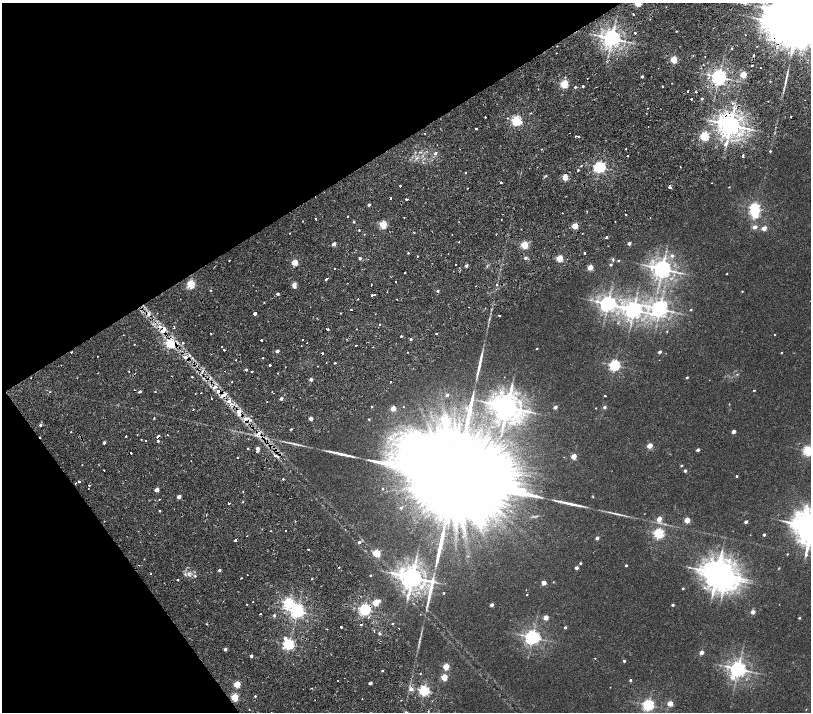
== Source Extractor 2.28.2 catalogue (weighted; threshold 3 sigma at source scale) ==
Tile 5 of 4 x 4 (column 1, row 2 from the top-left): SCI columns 1-1618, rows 3175-4593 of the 6477 x 6411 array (HDU 1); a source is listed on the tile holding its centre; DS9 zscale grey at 2 x 2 block average (1 PNG px = mean of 2 x 2 image px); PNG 813 x 714 px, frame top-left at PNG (2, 3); no overlay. Shown black and unused: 28% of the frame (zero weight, under 2 of 4 exposures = <1% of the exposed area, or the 3 px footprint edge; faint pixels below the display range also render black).
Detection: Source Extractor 2.28.2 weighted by HDU 2 'WHT'; one run over the whole footprint, this tile lists its part. Background 0.00651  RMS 0.0027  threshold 0.0123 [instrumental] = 3 sigma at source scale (4.5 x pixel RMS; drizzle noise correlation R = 1.50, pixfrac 1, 0.0396/0.0396 arcsec/px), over >= 5 px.
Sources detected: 356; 2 too faint to see at this stretch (2 x 2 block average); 6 inside a brighter object's white glare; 16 cosmic-ray / hot-pixel residue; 5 long thin detections or spike segments (spike, bleed or trail) — not listed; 7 inside a brighter listed object's ellipse — not listed separately; the other 320 listed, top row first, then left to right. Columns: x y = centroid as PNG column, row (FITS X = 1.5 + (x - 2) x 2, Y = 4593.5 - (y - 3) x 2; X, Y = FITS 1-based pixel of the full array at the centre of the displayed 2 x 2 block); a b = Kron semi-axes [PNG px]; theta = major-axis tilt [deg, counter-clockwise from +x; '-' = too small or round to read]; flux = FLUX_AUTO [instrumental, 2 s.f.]
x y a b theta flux
666 7 2 2 - 0.3
633 14 2 2 - 0.65
800 15 23 12 30 17000
676 31 2 2 - 0.47
635 33 2 2 - 1.1
601 36 6 4 -31 2.4
612 38 4 4 - 430
731 49 2 2 - 0.35
556 53 2 2 - 0.24
754 55 2 2 - 6.7
705 56 2 2 - 0.2
674 60 3 3 - 23
752 65 2 2 - 1.9
760 68 2 2 - 0.51
743 75 3 2 - 17
642 76 2 2 - 1.8
719 77 4 4 - 250
564 84 3 3 - 41
583 86 2 2 - 1.4
662 86 2 2 - 1.5
575 87 3 2 - 0.94
688 91 2 2 - 1
696 92 2 2 - 3
691 99 2 2 - 18
702 99 2 2 - 1.1
733 103 2 2 - 1.1
647 108 2 2 - 0.34
530 113 3 2 - 0.5
485 117 2 2 - 0.74
791 117 2 2 - 0.35
507 118 2 2 - 0.45
516 121 3 3 - 77
730 125 5 5 - 700
648 126 2 2 - 0.41
476 129 2 2 - 1.6
425 133 2 2 - 0.21
576 136 2 2 - 1.2
578 136 2 2 - 3.5
704 136 3 3 - 54
726 143 9 4 66 2.9
542 149 3 2 - 0.51
626 149 2 2 - 0.36
770 151 2 2 - 0.67
435 153 5 3 - 1.1
743 156 2 2 - 4.5
581 165 2 2 - 0.49
680 166 2 2 - 0.26
600 167 3 3 - 120
578 170 2 2 - 3.1
465 173 2 2 - 1.5
546 176 3 3 - 0.5
565 178 3 3 - 15
501 182 2 2 - 3.8
712 183 2 2 - 0.22
669 185 3 2 - 0.42
400 186 2 2 - 1.2
670 187 2 2 - 3
729 187 2 2 - 0.29
467 188 2 2 - 0.41
406 199 2 2 - 2.8
369 205 2 2 - 1.7
755 208 3 3 - 85
587 211 2 2 - 0.39
502 214 2 2 - 0.53
626 214 2 2 - 1.7
348 216 2 2 - 0.76
404 218 2 2 - 0.28
650 218 2 2 - 0.28
316 219 2 2 - 1
501 219 2 2 - 0.45
354 222 2 2 - 1
383 225 3 3 - 29
575 226 3 2 - 16
755 227 3 3 - 3.6
764 228 3 2 - 7.1
359 230 2 2 - 0.68
582 233 2 2 - 0.34
364 234 2 2 - 0.28
452 234 2 2 - 0.72
496 234 2 2 - 0.43
607 237 2 2 - 1.3
459 242 2 2 - 1.7
629 243 2 2 - 3
333 244 2 2 - 3.7
524 245 3 3 - 29
408 253 2 2 - 0.54
585 253 2 2 - 1
417 256 2 2 - 2
672 256 3 3 - 1.6
360 258 2 2 - 2
526 258 3 2 - 2.1
560 258 3 2 - 22
229 260 2 2 - 0.39
613 260 5 3 - 0.63
618 260 3 2 - 0.66
295 262 3 2 - 18
455 264 2 2 - 1.6
611 265 2 2 - 1.3
466 266 2 2 - 2.2
590 267 3 2 - 14
335 269 2 2 - 0.9
662 269 5 4 - 440
405 273 2 2 - 0.71
727 274 2 2 - 0.35
326 279 3 2 - 3
396 282 2 2 - 0.71
191 284 3 3 - 40
294 284 6 5 - 1.6
496 285 2 2 - 0.8
476 286 2 2 - 0.28
211 290 2 2 - 0.43
437 291 2 2 - 1.2
742 291 2 2 - 0.35
278 294 2 2 - 1.6
372 295 2 2 - 2.7
375 295 2 2 - 1.4
358 299 2 2 - 0.31
397 299 2 2 - 0.36
608 304 5 4 - 310
469 307 2 2 - 0.27
351 309 2 2 - 2.4
660 309 6 4 36 310
691 309 2 2 - 0.53
634 310 5 4 - 360
255 313 2 2 - 150
149 314 5 4 - 1.8
499 315 3 2 - 0.41
317 318 3 2 - 0.31
379 324 2 2 - 1.4
160 326 5 4 - 2
174 327 3 2 - 0.98
327 329 2 2 - 3.6
356 329 2 2 - 0.21
163 331 9 5 33 3.3
667 331 3 2 - 0.32
436 333 2 2 - 2.4
211 334 2 2 - 0.39
775 334 2 2 - 0.36
401 336 2 2 - 0.99
411 339 2 2 - 1.1
261 340 2 2 - 3.4
302 340 2 2 - 2.3
183 343 2 2 - 1.5
134 344 2 2 - 0.46
170 344 3 3 - 51
356 345 2 2 - 1.5
221 346 2 2 - 0.37
301 346 2 2 - 0.29
537 348 2 2 - 0.75
224 350 2 2 - 1.8
277 351 2 2 - 2.8
407 352 2 2 - 0.28
659 352 2 2 - 3
322 353 2 2 - 3.2
781 353 2 2 - 0.47
97 356 2 2 - 0.52
185 357 5 5 - 1.9
263 358 2 2 - 0.38
236 360 2 2 - 0.27
326 362 2 2 - 0.28
335 363 2 2 - 1.4
270 365 2 2 - 9.9
615 365 3 3 - 100
318 366 2 2 - 0.3
246 369 3 3 - 0.97
129 371 2 2 - 0.31
252 372 2 2 - 1.9
278 373 2 2 - 0.32
737 374 4 2 - 0.36
192 377 2 2 - 0.35
687 377 2 2 - 0.92
31 378 2 2 - 0.21
311 379 2 2 - 2.9
390 382 2 2 - 0.41
215 387 6 4 37 2.2
754 390 2 2 - 0.6
140 391 2 2 - 1.6
155 391 2 2 - 0.36
218 391 5 5 - 2.3
50 392 2 2 - 0.25
201 393 2 2 - 0.29
223 395 10 3 33 2.5
447 395 2 2 - 2.2
605 396 2 2 - 0.59
211 398 2 2 - 4.4
281 399 2 2 - 2.5
229 401 5 4 - 2
372 406 3 2 - 0.4
403 406 2 2 - 0.24
507 407 7 7 - 960
555 407 2 2 - 3.9
604 407 3 2 - 1.7
596 408 2 2 - 0.29
193 409 2 2 - 0.43
393 409 3 2 - 9.3
239 411 6 4 -2 2.4
154 418 2 2 - 0.59
246 419 10 4 15 2.7
311 419 2 2 - 4.2
369 419 2 2 - 0.56
446 421 3 3 - 26
40 425 3 3 - 1.3
291 429 3 2 - 0.62
71 432 2 2 - 0.46
733 432 2 2 - 4
258 433 6 4 30 2.4
168 435 2 2 - 0.68
158 436 2 2 - 13
401 438 19 12 29 17
146 441 2 2 - 1.5
104 443 2 2 - 1.5
650 446 3 2 - 11
248 448 2 2 - 0.44
257 448 2 2 - 3.3
698 450 2 2 - 2.6
257 451 2 2 - 17
808 451 3 3 - 77
131 453 2 2 - 2.1
389 453 5 5 - 2.1
275 455 2 2 - 2.1
574 457 3 3 - 12
237 458 2 2 - 0.58
82 464 2 2 - 0.31
681 465 3 2 - 0.88
104 470 2 2 - 0.52
685 471 2 2 - 1.9
458 476 63 15 31 71000
737 476 2 2 - 0.74
283 479 2 2 - 0.58
79 481 2 2 - 9.5
89 485 2 2 - 1.3
383 489 2 2 - 0.47
157 490 2 2 - 5.4
179 497 2 2 - 5.3
159 499 2 2 - 0.37
243 502 2 2 - 0.32
229 503 2 2 - 2.5
401 508 3 2 - 0.85
160 511 2 2 - 0.65
618 514 7 3 -13 1.2
206 515 2 2 - 0.37
659 519 3 3 - 8
687 520 3 2 - 13
746 522 2 2 - 2.5
286 531 2 2 - 1
659 533 3 3 - 81
764 535 2 2 - 1.6
247 536 2 2 - 0.38
597 538 2 2 - 2.6
235 540 2 2 - 1.4
359 542 3 3 - 1.6
308 549 2 2 - 1.3
377 553 3 3 - 28
787 554 2 2 - 0.35
580 563 2 2 - 0.87
626 565 2 2 - 0.83
689 567 5 2 - 0.61
576 568 2 2 - 2.8
219 570 2 2 - 1.7
151 573 2 2 - 0.58
717 573 7 6 - 930
185 574 3 2 - 0.58
247 575 2 2 - 0.54
370 575 2 2 - 0.48
195 576 3 3 - 0.58
412 577 9 6 -34 700
241 578 2 2 - 0.51
177 580 2 2 - 1.8
553 582 3 2 - 0.29
544 583 3 3 - 6.6
683 588 2 2 - 0.56
526 590 2 2 - 0.18
444 593 2 2 - 0.57
527 595 2 2 - 0.4
253 602 2 2 - 0.43
289 603 3 3 - 84
375 603 4 3 - 18
246 604 2 2 - 0.78
492 605 2 2 - 3.7
673 605 2 2 - 1.7
365 609 3 3 - 130
297 611 4 3 - 180
753 612 2 2 - 5.6
260 614 2 2 - 1
274 615 3 3 - 0.69
546 617 3 2 - 8.3
799 618 2 2 - 0.94
392 624 2 2 - 0.62
341 627 2 2 - 3
565 627 2 2 - 1.2
398 628 2 2 - 0.23
374 631 2 2 - 0.35
379 633 3 2 - 1.6
533 637 4 4 - 210
285 638 4 3 - 1.5
419 642 6 2 69 0.83
289 644 3 3 - 100
225 649 2 2 - 2.4
701 653 2 2 - 5.9
251 656 2 2 - 2.1
595 658 2 2 - 0.28
624 661 2 2 - 1.2
446 667 3 3 - 16
738 669 4 4 - 300
382 671 2 2 - 0.9
420 673 2 2 - 0.51
444 677 3 3 - 19
732 677 5 4 - 4.7
630 680 2 2 - 1.1
370 683 2 2 - 3
237 684 3 3 - 20
411 689 4 3 - 2.4
424 690 3 3 - 88
255 696 2 2 - 0.8
235 697 3 3 - 31
362 699 2 2 - 0.38
315 700 2 2 - 0.27
670 703 3 3 - 12
648 705 3 3 - 120
406 712 3 2 - 1.2
Overlapping masked pixels (flux is a lower limit): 18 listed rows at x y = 800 15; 719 77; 730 125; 575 226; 160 326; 163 331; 170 344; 322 353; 185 357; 218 391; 223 395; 239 411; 258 433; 158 436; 131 453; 275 455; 458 476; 365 609
Isophote crosses this tile's border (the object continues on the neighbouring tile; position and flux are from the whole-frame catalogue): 3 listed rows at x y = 800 15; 808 451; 406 712
Diffuse or blended objects may show on this block-average render without a row.